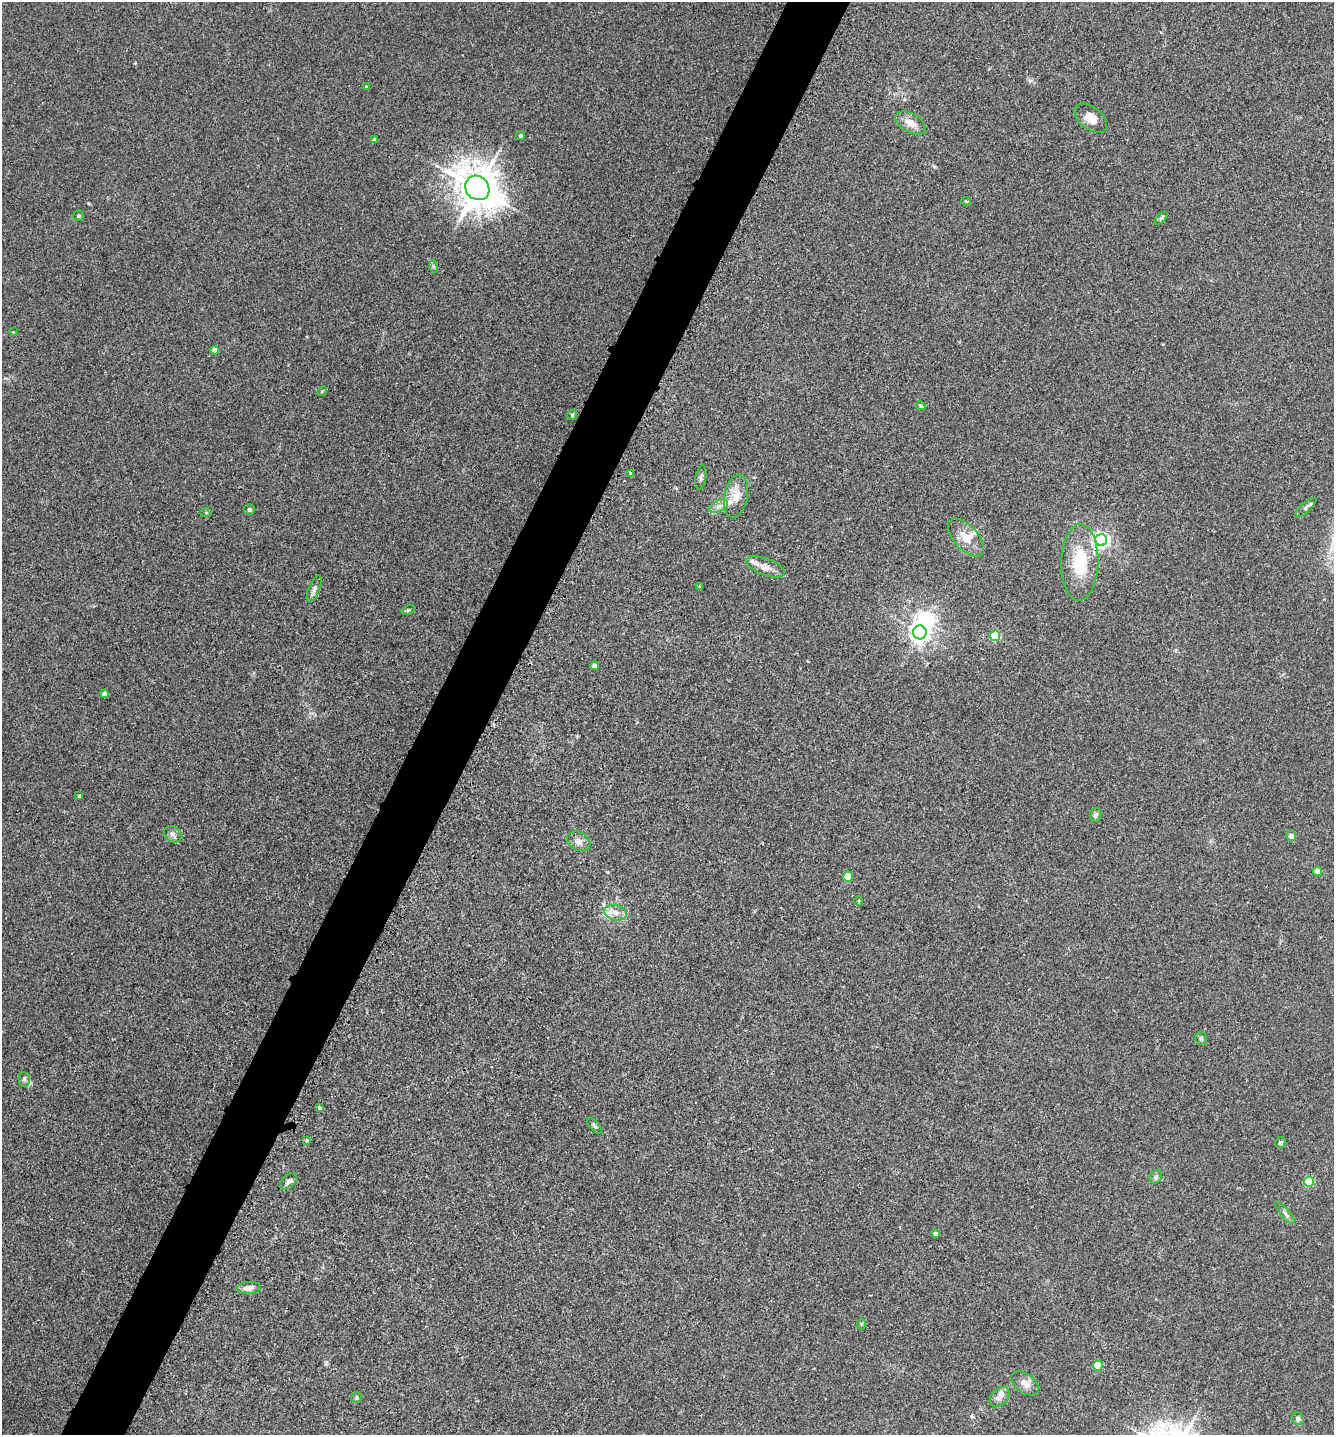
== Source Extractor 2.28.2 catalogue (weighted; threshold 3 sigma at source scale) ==
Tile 7 of 4 x 4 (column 3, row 2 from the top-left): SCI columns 2823-4154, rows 2897-4329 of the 5791 x 5784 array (HDU 1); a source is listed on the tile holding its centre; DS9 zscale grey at full resolution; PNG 1336 x 1437 px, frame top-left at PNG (2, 2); each listed source drawn as its Kron ellipse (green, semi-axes under 4 px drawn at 4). Shown black and unused: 5% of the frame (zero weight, under 3 of 4 exposures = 2% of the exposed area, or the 3 px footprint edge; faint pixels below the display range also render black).
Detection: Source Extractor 2.28.2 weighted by HDU 2 'WHT'; one run over the whole footprint, this tile lists its part. Background 0.0172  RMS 0.0044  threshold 0.02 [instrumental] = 3 sigma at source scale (4.5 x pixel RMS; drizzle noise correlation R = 1.50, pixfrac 1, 0.05/0.05 arcsec/px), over >= 5 px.
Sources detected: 67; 1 inside a brighter object's white glare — neither listed nor drawn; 6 inside a brighter listed object's ellipse — not listed separately; the other 60 listed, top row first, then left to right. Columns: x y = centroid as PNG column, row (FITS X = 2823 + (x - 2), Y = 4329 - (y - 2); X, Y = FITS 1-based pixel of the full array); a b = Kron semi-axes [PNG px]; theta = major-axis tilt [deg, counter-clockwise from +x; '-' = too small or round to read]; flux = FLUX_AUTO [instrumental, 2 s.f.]
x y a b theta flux
366 87 4 4 - 0.82
1091 118 19 11 -39 5.3
911 123 16 9 -29 4.5
520 136 4 4 - 0.62
374 140 4 4 - 1.9
477 188 13 11 -46 1300
966 201 5 3 - 0.34
79 216 5 5 - 0.59
1161 218 8 4 45 0.73
433 266 6 4 -72 0.65
13 332 3 3 - 0.3
215 350 4 4 - 4
322 391 5 4 - 0.48
921 406 5 4 - 0.8
572 415 5 5 - 0.66
630 473 4 4 - 0.39
701 478 12 5 81 1.2
736 496 22 11 79 6.5
719 506 10 5 26 2
1306 507 13 5 41 1.3
249 509 5 5 - 0.83
206 513 5 3 - 0.42
966 537 23 12 -47 6.6
1101 540 6 6 - 130
1080 562 38 18 88 20
766 567 20 8 -20 3.7
699 586 4 3 - 0.41
314 589 14 5 68 2
408 610 7 4 24 0.65
920 632 7 6 - 200
995 636 5 5 - 33
595 666 4 4 - 2.9
105 694 4 4 - 2.3
79 796 3 3 - 0.63
1096 815 7 5 77 1.3
173 834 9 7 -36 1.7
1291 836 5 5 - 2.5
579 841 12 8 -29 2.5
1318 871 4 4 - 9.5
848 877 5 5 - 15
859 901 5 3 - 0.39
616 913 11 7 -14 3.4
1201 1039 6 5 - 0.99
24 1079 7 5 -89 1.2
319 1108 4 3 - 1
594 1126 10 4 -48 1
307 1140 4 3 - 0.68
1280 1143 6 5 - 0.92
1156 1177 7 5 47 1
288 1181 10 6 44 1.9
1309 1182 5 5 - 23
1285 1213 14 4 -49 1.5
935 1233 4 3 - 1.3
249 1288 12 6 3 2.8
861 1324 6 4 -89 0.47
1098 1365 5 5 - 19
1025 1383 16 9 -36 3.5
357 1397 5 5 - 0.89
1000 1397 11 8 46 2.8
1298 1419 6 6 - 1.4